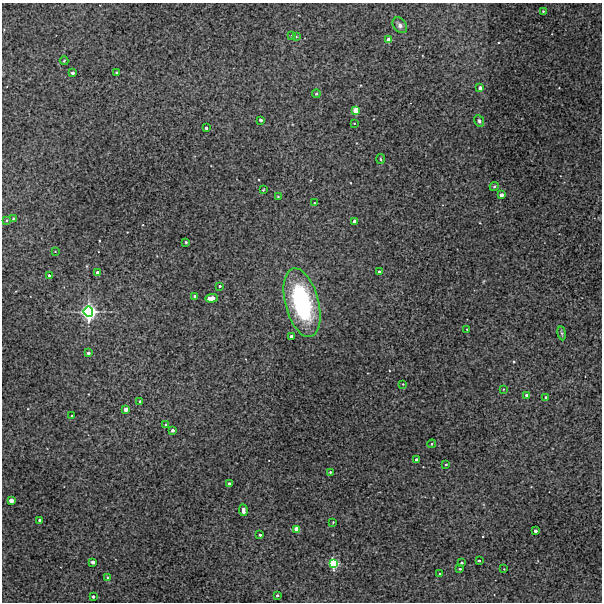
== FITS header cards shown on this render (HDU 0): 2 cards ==
NAXIS1  =                  600 / Width of image
NAXIS2  =                  600 / Height of image

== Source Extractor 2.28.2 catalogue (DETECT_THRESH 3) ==
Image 600 x 600 px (HDU 0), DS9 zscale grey, 1 PNG px = 1 image px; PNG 604 x 604 px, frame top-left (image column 1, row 600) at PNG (2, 3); each listed source drawn as its Kron ellipse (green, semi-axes under 4 px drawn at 4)
Background 438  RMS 0.95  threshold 2.85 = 3 sigma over >= 5 px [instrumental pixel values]
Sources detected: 69; all 69 listed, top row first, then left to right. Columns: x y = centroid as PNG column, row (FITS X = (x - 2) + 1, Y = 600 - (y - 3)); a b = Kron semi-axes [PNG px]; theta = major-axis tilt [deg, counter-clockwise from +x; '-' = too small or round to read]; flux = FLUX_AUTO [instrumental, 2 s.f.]
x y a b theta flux
543 11 4 4 - 64
400 25 9 6 -50 270
292 36 4 3 - 61
296 37 4 3 - 59
389 40 4 3 - 1900
64 61 4 4 - 52
116 72 3 3 - 66
73 73 3 3 - 170
480 88 3 3 - 370
316 94 4 3 - 75
356 110 4 4 - 3000
260 120 3 3 - 220
479 121 6 4 -64 160
354 123 2 2 - 46
206 128 3 3 - 160
381 159 5 3 - 61
494 186 5 4 - 82
263 190 3 2 - 51
501 195 3 3 - 600
278 197 3 2 - 58
314 203 3 2 - 48
14 219 3 3 - 140
6 220 3 3 - 66
354 221 3 3 - 340
186 242 3 2 - 67
55 251 3 2 - 36
98 272 3 3 - 480
379 272 3 3 - 220
49 275 4 3 - 140
220 286 3 3 - 100
195 296 3 3 - 310
212 298 6 3 4 1500
302 303 35 16 -75 8800
88 312 5 5 - 37000
467 329 3 3 - 46
562 333 7 3 -81 88
291 336 3 3 - 330
88 353 3 3 - 170
403 384 3 3 - 38
503 389 3 2 - 40
527 395 3 3 - 450
546 397 3 3 - 97
140 401 3 3 - 87
126 409 4 3 - 780
72 416 3 2 - 59
166 424 4 3 - 49
173 430 3 3 - 220
432 444 4 3 - 76
417 460 3 3 - 450
446 465 3 2 - 53
330 472 3 3 - 71
229 484 3 3 - 170
11 500 4 3 - 1500
243 510 6 3 -83 560
40 520 3 3 - 240
333 522 3 2 - 44
297 529 4 3 - 2900
535 531 3 3 - 310
260 535 3 3 - 100
479 561 3 3 - 98
93 562 3 3 - 490
333 563 4 4 - 14000
461 563 3 3 - 140
460 569 3 3 - 64
504 569 2 2 - 33
440 574 3 2 - 84
108 578 4 4 - 150
277 595 3 3 - 110
93 597 3 3 - 210

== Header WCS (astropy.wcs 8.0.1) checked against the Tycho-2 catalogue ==
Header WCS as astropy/WCSLIB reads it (CRVAL/CRPIX/CD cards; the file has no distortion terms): RA---TAN/DEC--TAN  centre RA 23:14:48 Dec -43:36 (348.70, -43.60 deg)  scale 2 arcsec/px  FOV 20.0' x 20.0'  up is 0 deg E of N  parity normal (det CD < 0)
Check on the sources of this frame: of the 60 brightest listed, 4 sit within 2.1 arcsec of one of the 4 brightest Tycho-2 stars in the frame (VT <= 12.28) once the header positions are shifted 0.66 arcsec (0.60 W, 0.28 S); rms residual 0.70 arcsec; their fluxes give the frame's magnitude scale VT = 19.70 - 2.5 log10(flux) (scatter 0.05 mag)
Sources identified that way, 4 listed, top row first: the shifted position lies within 2.1 arcsec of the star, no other Tycho-2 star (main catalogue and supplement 1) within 4.2 arcsec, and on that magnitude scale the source's flux lands within +1.5 / -3 mag of the star's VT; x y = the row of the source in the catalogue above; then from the Tycho-2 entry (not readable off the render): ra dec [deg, ICRS J2000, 3 dp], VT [Tycho-2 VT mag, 2 dp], TYC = Tycho-2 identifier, HIP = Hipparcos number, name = IAU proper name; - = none
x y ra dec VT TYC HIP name
212 298 348.770 -43.597 12.28 8012-652-1 - -
88 312 348.865 -43.605 8.21 8012-198-1 114814 -
297 529 348.706 -43.726 11.00 8012-596-1 - -
333 563 348.678 -43.745 9.37 8012-548-1 114755 -